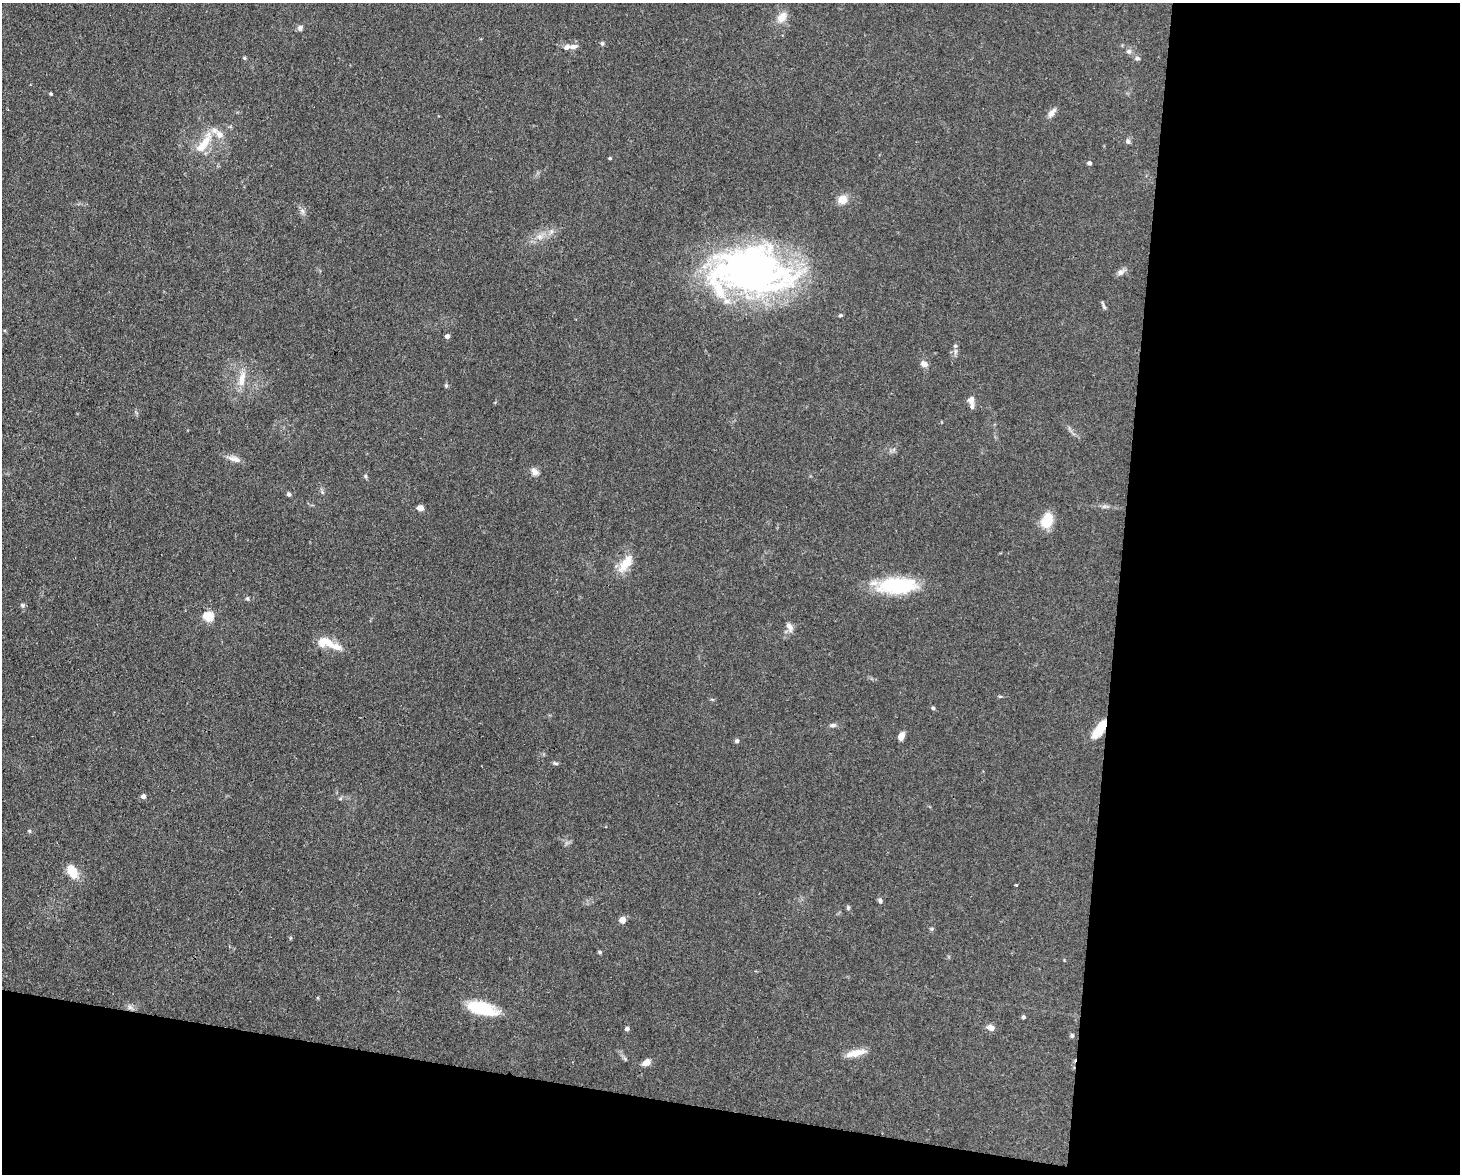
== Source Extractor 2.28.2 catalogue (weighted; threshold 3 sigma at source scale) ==
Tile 12 of 3 x 4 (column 3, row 4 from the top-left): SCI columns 3140-4597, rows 1-1172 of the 4709 x 4691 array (HDU 1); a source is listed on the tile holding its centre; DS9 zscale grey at full resolution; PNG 1462 x 1176 px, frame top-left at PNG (2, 3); no overlay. Shown black and unused: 29% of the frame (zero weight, under 3 of 4 exposures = <1% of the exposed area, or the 3 px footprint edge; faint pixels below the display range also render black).
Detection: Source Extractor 2.28.2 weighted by HDU 2 'WHT'; one run over the whole footprint, this tile lists its part. Background 0.0813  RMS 0.0062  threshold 0.0278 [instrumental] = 3 sigma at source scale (4.5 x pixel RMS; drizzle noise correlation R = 1.50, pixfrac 1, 0.05/0.05 arcsec/px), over >= 5 px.
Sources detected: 67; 1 inside a brighter object's white glare — not listed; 6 inside a brighter listed object's ellipse — not listed separately; the other 60 listed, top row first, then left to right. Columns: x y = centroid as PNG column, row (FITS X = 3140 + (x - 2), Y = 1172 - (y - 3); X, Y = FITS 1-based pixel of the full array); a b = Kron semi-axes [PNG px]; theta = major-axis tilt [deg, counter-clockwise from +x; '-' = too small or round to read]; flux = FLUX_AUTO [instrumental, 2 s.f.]
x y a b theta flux
782 17 17 11 54 6.2
300 28 9 6 -85 1.6
602 43 6 5 - 1.2
573 47 13 6 15 2.7
1129 51 7 7 - 1.8
244 58 6 4 -89 0.75
1137 58 7 6 - 1.4
51 94 4 3 - 0.66
1052 113 14 7 52 3.3
1128 141 7 5 -73 1.6
205 143 32 11 61 13
610 158 4 3 - 0.78
1089 163 5 5 - 1.3
842 199 11 11 - 6
302 211 9 6 -61 2.2
540 237 9 7 0 3.3
753 269 86 53 -2 250
1120 272 10 8 39 2.6
1103 305 14 3 -64 1.2
447 336 4 4 - 3
955 346 6 5 - 1.1
924 364 11 7 -36 2.9
242 379 24 9 78 8.2
446 385 6 5 - 0.91
971 400 10 9 - 3.1
234 459 19 7 -16 4.3
535 472 12 8 -41 3.1
365 476 6 4 90 0.89
289 494 5 5 - 1.3
420 508 4 4 - 9
1047 521 16 10 70 15
625 564 28 12 54 11
897 586 45 18 2 42
247 599 6 5 - 1
22 605 7 6 - 1.2
208 616 5 5 - 39
790 627 14 7 -63 3.2
325 642 22 14 -10 11
933 708 5 5 - 0.86
833 725 8 6 2 1.7
1099 729 22 8 55 14
901 736 7 5 64 5.1
737 741 6 5 - 1.4
555 763 8 4 -25 1
143 796 5 4 - 2.9
29 831 5 5 - 0.78
72 871 14 8 -60 13
1016 885 3 3 - 0.45
880 901 6 6 - 1.5
848 908 6 5 - 0.98
622 920 5 4 - 8.2
599 952 5 4 - 0.86
130 1007 7 6 - 1.9
482 1008 32 13 -14 29
1023 1017 5 4 - 1.4
991 1028 9 7 -18 3.5
627 1029 4 4 - 2.1
1072 1035 6 5 - 1
855 1053 27 8 13 7.6
646 1062 10 6 31 4.4
Overlapping masked pixels (flux is a lower limit): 1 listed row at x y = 1099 729